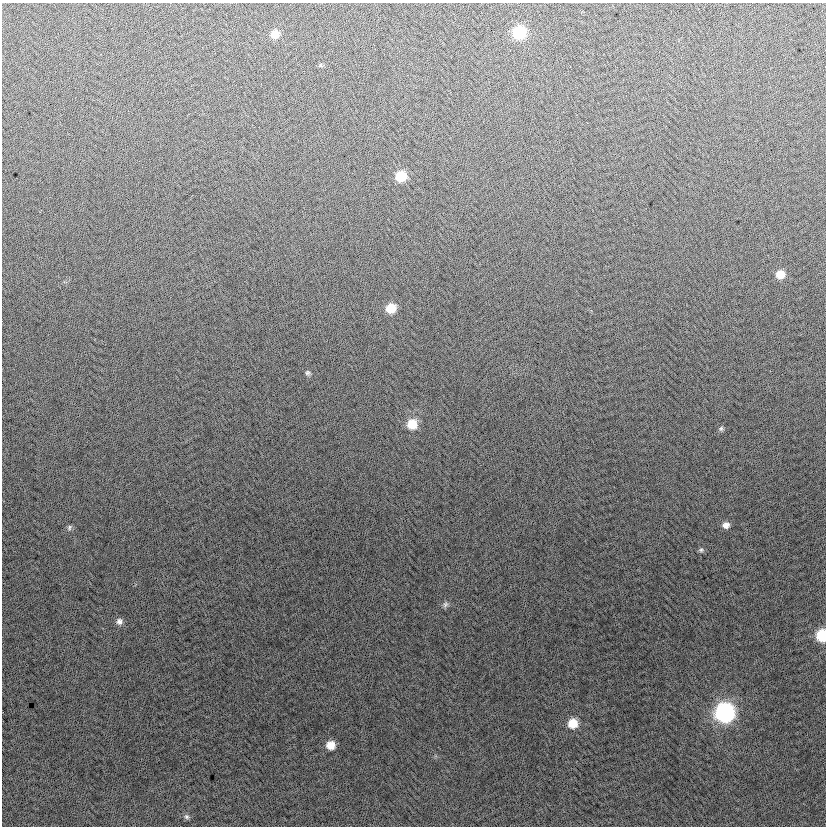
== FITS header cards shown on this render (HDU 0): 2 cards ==
NAXIS1  =                  824
NAXIS2  =                  824

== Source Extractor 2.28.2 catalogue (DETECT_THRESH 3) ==
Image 824 x 824 px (HDU 0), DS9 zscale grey, 1 PNG px = 1 image px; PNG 828 x 828 px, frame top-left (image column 1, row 824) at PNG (2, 3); no overlay
Background -0.779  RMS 13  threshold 38.6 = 3 sigma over >= 5 px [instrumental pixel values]
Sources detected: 19; all 19 listed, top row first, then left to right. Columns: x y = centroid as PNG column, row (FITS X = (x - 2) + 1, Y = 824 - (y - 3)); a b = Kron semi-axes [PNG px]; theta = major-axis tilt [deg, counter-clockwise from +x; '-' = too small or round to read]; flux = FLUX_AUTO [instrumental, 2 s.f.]
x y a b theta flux
519 32 9 9 - 57000
275 34 8 8 - 11000
321 65 6 4 -45 1200
401 176 9 8 - 25000
780 274 8 8 - 12000
391 308 8 8 - 19000
308 373 6 6 - 1900
412 424 10 9 - 18000
721 429 7 6 - 1800
726 525 8 7 - 4800
69 527 8 6 55 2100
701 550 7 6 - 1900
445 604 9 7 69 2700
119 621 8 8 - 3900
822 635 9 7 85 39000
725 713 10 10 - 260000
573 723 9 9 - 19000
331 745 8 8 - 12000
186 817 7 7 - 2300
At the frame edge (FLAGS 8, measured only in part): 1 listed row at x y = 822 635